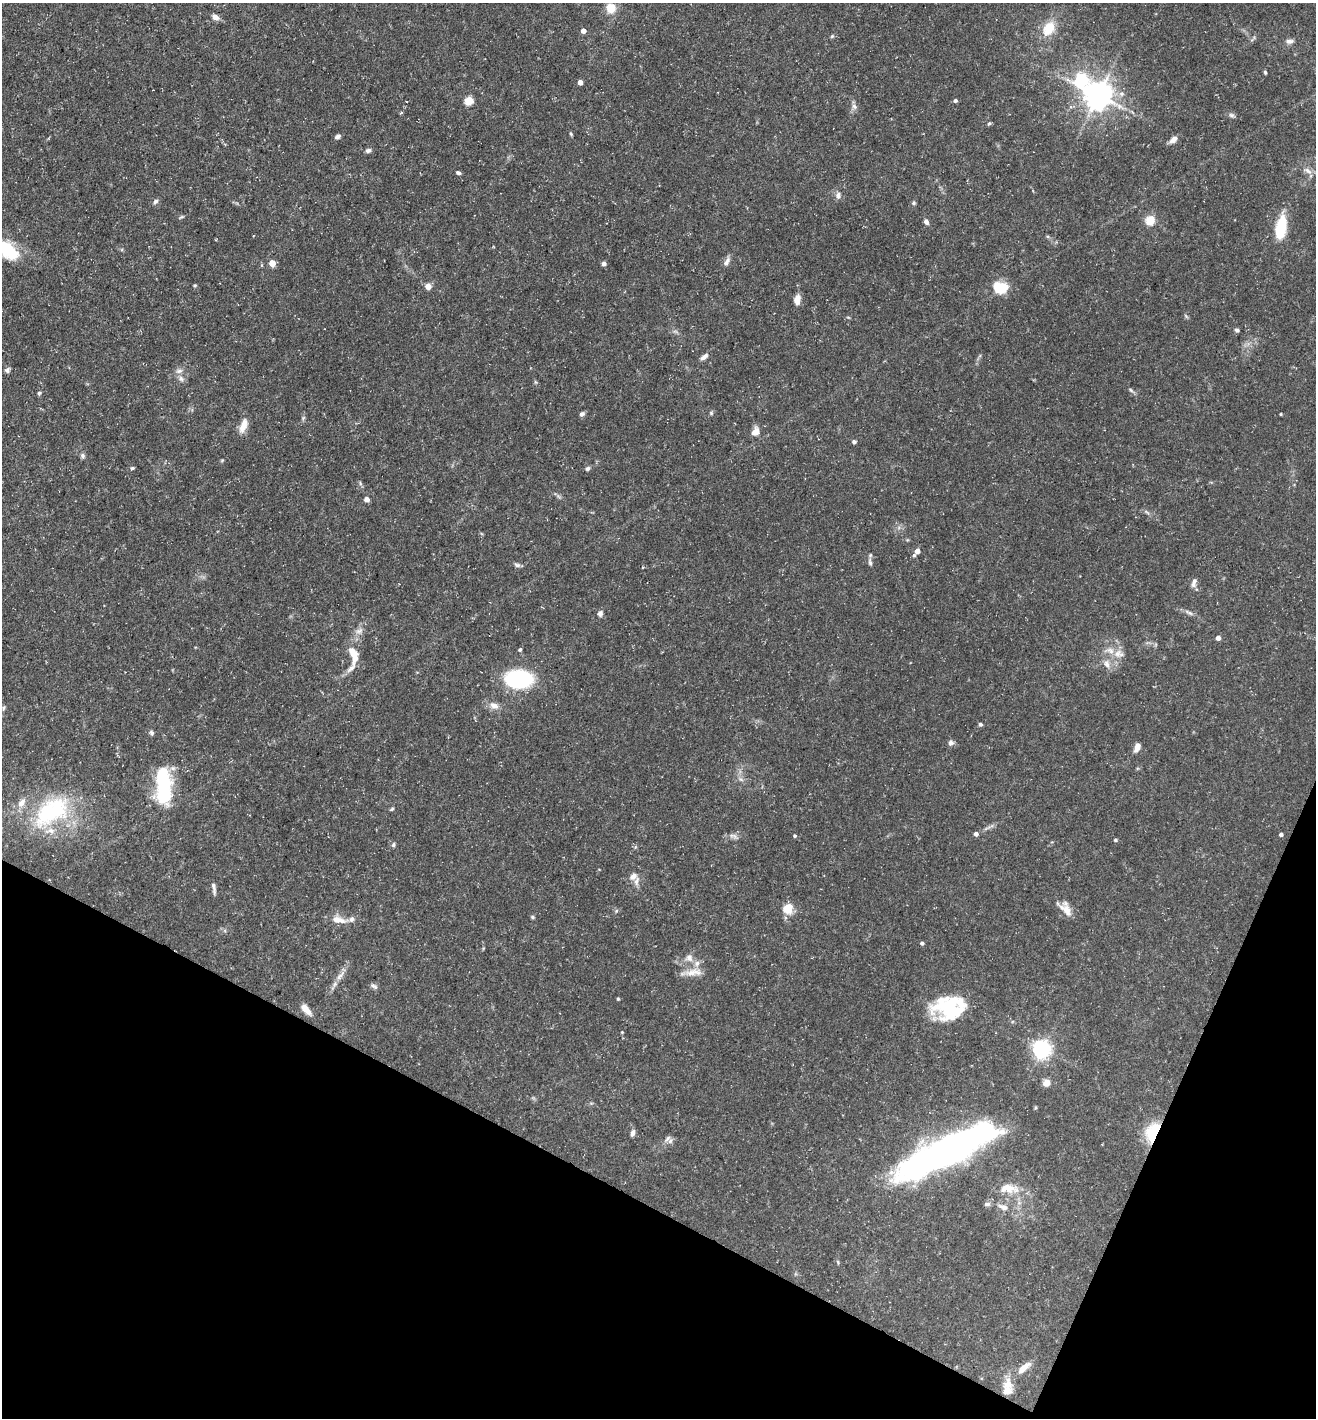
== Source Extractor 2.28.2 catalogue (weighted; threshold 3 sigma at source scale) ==
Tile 15 of 4 x 4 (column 3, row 4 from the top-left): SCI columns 2769-4082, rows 1-1416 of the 5674 x 5663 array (HDU 1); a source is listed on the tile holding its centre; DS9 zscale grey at full resolution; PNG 1318 x 1420 px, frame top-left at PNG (2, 3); no overlay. Shown black and unused: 21% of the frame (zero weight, under 3 of 5 exposures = <1% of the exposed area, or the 3 px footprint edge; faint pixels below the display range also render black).
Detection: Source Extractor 2.28.2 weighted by HDU 2 'WHT'; one run over the whole footprint, this tile lists its part. Background 0.0534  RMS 0.0049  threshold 0.0221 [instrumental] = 3 sigma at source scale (4.5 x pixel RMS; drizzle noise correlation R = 1.50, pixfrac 1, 0.05/0.05 arcsec/px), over >= 5 px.
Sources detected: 134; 5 inside a brighter object's white glare — not listed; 8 inside a brighter listed object's ellipse — not listed separately; the other 121 listed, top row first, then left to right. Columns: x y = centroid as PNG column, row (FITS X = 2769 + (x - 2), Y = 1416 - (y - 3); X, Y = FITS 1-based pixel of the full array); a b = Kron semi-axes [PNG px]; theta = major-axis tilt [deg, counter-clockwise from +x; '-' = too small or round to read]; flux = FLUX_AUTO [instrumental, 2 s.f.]
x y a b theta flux
611 8 5 5 - 26
215 17 8 6 -18 2.8
1049 28 16 12 59 11
583 31 4 4 - 3.2
832 36 6 4 45 0.67
1289 41 10 6 1 2
1265 72 4 3 - 0.67
1081 80 7 7 - 70
580 82 4 4 - 3.5
1098 95 8 8 - 720
955 100 4 4 - 1.1
469 101 5 5 - 21
854 106 9 6 -72 1.7
401 113 4 3 - 0.6
1231 115 8 6 -16 1.2
989 123 5 4 - 0.7
571 134 5 3 - 0.55
337 137 7 5 24 1.4
1173 140 11 6 39 2.7
368 150 7 5 13 1.4
1308 171 14 7 -36 2.8
458 173 5 4 - 1
838 195 9 7 81 2
155 201 7 6 - 1.3
914 203 5 5 - 0.79
181 217 7 3 36 0.65
1150 220 5 5 - 27
926 222 6 5 - 1.9
1281 227 24 10 80 20
6 250 32 16 -34 22
727 262 13 6 60 2.3
272 263 5 4 - 8.9
604 264 4 4 - 2
262 265 5 3 - 0.48
195 285 5 4 - 0.5
428 286 5 5 - 4.1
1000 288 16 12 -1 14
797 300 11 6 82 4
1186 316 7 3 -53 0.68
848 317 5 3 - 0.45
1237 330 6 4 -29 1
704 357 11 5 36 2
7 370 7 6 - 1.3
179 371 10 6 8 1.9
181 379 9 7 -56 1.8
1131 390 7 4 -38 0.91
39 393 5 4 - 0.77
711 413 5 5 - 0.75
582 414 6 5 - 1.4
1281 414 4 2 - 0.43
303 418 7 4 72 0.84
243 426 18 8 70 5.1
756 431 10 8 66 4.1
854 442 4 4 - 1.3
83 455 6 6 - 1.2
222 460 5 4 - 0.51
132 468 5 4 - 0.69
588 468 7 5 42 1.1
360 483 6 4 -72 0.76
367 499 4 4 - 3.7
1147 512 9 3 -45 0.91
917 551 5 4 - 3.6
914 555 5 5 - 0.87
870 562 13 5 -83 1.5
517 565 9 5 -9 1.2
1194 583 13 6 76 2.1
600 613 7 6 - 1.8
1189 613 14 4 -28 1.7
359 631 12 7 29 2.5
1218 638 4 4 - 3
520 649 4 4 - 0.9
1119 654 14 11 1 4.8
354 655 23 10 -76 8.9
1107 664 13 8 -67 3.4
519 679 24 15 -2 54
494 706 14 9 -24 3.6
3 708 6 4 88 0.72
980 724 4 4 - 1.2
151 733 7 5 -48 1.1
951 743 7 7 - 1.6
1137 748 11 6 65 2.9
741 779 7 5 -31 1.4
163 784 36 16 -85 39
21 803 14 9 54 4.1
392 809 6 4 28 0.68
56 811 48 31 49 43
976 834 4 4 - 1.8
1281 834 4 3 - 1.5
734 836 8 5 -56 1.5
795 836 4 4 - 0.65
1115 840 4 4 - 0.79
393 845 6 5 - 0.98
633 876 10 8 37 2.7
214 888 16 4 -82 1.7
788 908 12 11 - 6.9
1067 910 25 10 -46 5.4
616 911 6 4 72 0.61
532 917 6 4 -22 0.71
339 920 22 9 -10 5.6
922 943 4 4 - 1.1
689 958 10 10 - 3
693 972 26 9 5 5.4
340 976 18 6 46 3.3
374 986 10 5 -27 1.4
618 999 4 4 - 0.55
947 1006 38 25 29 30
306 1009 14 7 -48 4.4
622 1032 4 3 - 0.44
1042 1049 6 6 - 220
1047 1083 5 4 - 13
1035 1107 5 3 - 0.56
1153 1132 21 13 66 23
632 1133 8 5 77 1.9
667 1139 10 7 50 1.9
948 1150 82 23 29 240
1009 1188 28 12 -5 8.8
987 1204 8 5 0 1.3
1003 1207 15 8 -22 3.5
838 1262 6 3 -72 0.55
1023 1368 22 8 41 5.5
1007 1384 21 12 67 6.6
Overlapping masked pixels (flux is a lower limit): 1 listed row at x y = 1153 1132
Isophote crosses this tile's border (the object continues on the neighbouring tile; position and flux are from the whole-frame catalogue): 1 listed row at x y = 6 250